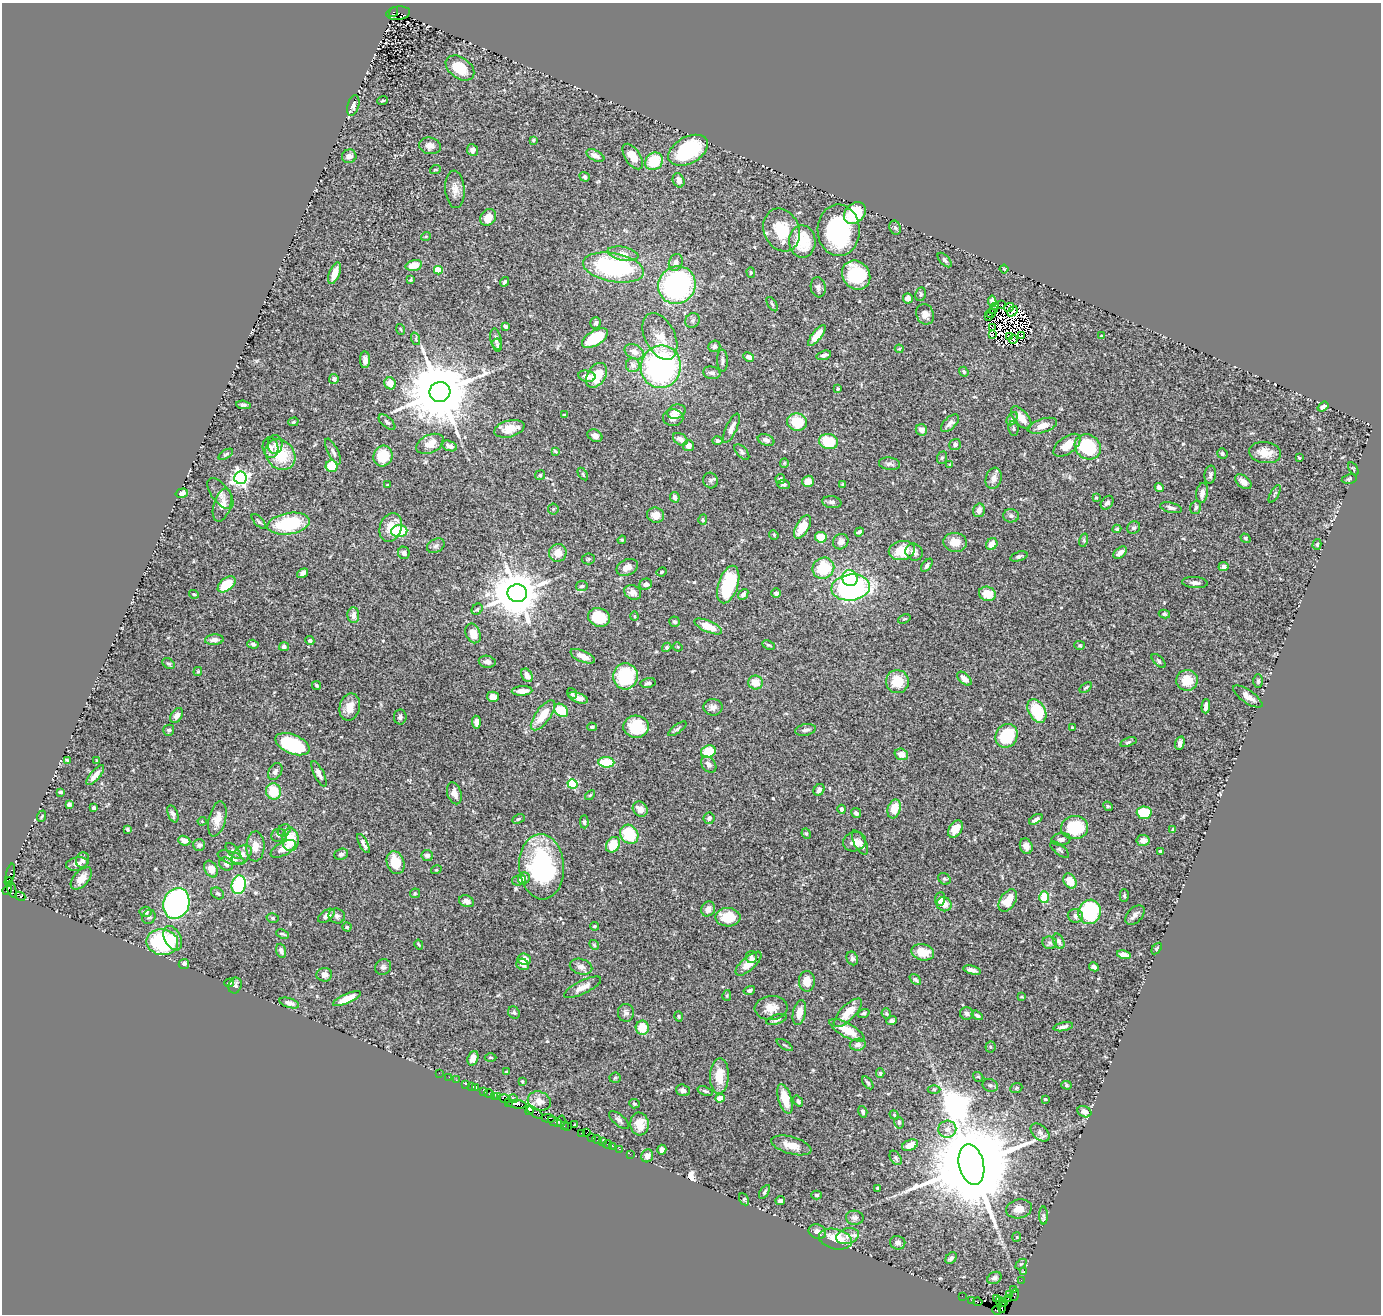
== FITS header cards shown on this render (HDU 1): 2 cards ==
NAXIS1  =                 1379
NAXIS2  =                 1312

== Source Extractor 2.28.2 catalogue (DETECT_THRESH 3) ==
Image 1379 x 1312 px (HDU 1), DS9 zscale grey, 1 PNG px = 1 image px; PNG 1383 x 1316 px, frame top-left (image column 1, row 1312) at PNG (2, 3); each listed source drawn as its Kron ellipse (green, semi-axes under 4 px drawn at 4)
Background 0.91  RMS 0.026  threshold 0.0778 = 3 sigma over >= 5 px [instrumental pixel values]
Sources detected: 555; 12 with non-positive FLUX_AUTO (blend fragments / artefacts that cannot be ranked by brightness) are neither listed nor drawn; of the other 543, the 500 brightest by FLUX_AUTO listed and drawn (43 fainter detections omitted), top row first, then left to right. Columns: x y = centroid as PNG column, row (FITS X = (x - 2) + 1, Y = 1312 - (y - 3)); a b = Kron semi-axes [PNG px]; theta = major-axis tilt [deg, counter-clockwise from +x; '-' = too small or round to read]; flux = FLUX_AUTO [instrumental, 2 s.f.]
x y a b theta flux
394 12 5 3 - 360
398 13 12 6 7 730
460 68 16 10 -36 45
383 100 5 4 - 2.1
353 105 10 5 74 6.2
533 140 4 3 - 2.1
430 146 11 8 -13 11
472 150 6 5 - 10
688 150 21 13 29 170
595 155 10 5 -26 9.2
349 156 7 6 - 8.6
633 156 14 7 -56 28
654 161 9 8 - 54
435 170 5 3 - 1.6
585 177 5 4 - 3.1
679 180 7 5 -66 10
455 189 19 9 -85 15
855 213 12 9 45 90
488 217 9 7 53 19
895 228 7 5 -69 3.5
782 230 22 17 -67 61
839 230 26 21 -89 190
426 236 5 3 - 1.7
802 241 16 13 -88 62
623 254 15 6 -11 12
945 260 9 4 -46 4
676 262 9 7 69 7.5
414 265 8 5 14 25
613 267 31 14 -10 210
1004 269 4 2 - 1.6
438 270 4 4 - 44
751 272 5 4 - 2.2
335 273 11 5 69 21
856 275 15 13 -50 110
411 280 3 2 - 1.9
504 282 5 3 - 3.1
677 285 19 18 - 290
818 287 10 7 -81 6.7
921 294 7 5 79 3.7
908 298 5 5 - 6.5
992 301 5 4 - 5.3
772 304 8 3 -57 3
1002 305 3 2 - 1.9
995 307 3 2 - 2.3
1009 307 5 3 - 1.9
993 310 2 2 - 2.4
1013 311 6 2 52 2.2
991 313 5 3 - 6.2
925 314 10 8 -67 11
989 317 3 2 - 2.2
693 320 8 7 - 4.8
596 323 6 5 - 3.8
505 326 4 3 - 9.4
992 328 3 2 - 2.3
400 329 5 3 - 1.7
992 334 4 2 - 2.5
817 335 13 4 51 18
1022 335 3 2 - 1.7
660 336 25 15 -63 29
1101 336 4 3 - 2.3
1009 337 4 3 - 3.8
595 338 14 7 32 57
416 339 6 4 -72 3.1
496 339 11 5 -78 8
1013 339 5 4 - 1.6
497 345 6 4 -80 3.6
714 346 6 5 - 4.3
899 349 4 4 - 1.7
634 352 10 7 -26 12
824 355 7 4 16 6.5
749 357 5 4 - 8
365 360 8 5 90 6.6
722 360 11 5 -88 5.7
633 365 7 7 - 8.5
661 367 21 20 - 410
964 372 5 4 - 3
712 373 9 6 -12 7
596 375 13 9 57 48
587 376 8 5 -10 12
334 379 5 5 - 5.4
390 383 6 5 - 21
838 389 3 2 - 1.6
440 392 10 10 - 21000
243 405 7 4 -5 3.6
1323 407 6 4 36 5.7
676 412 9 7 19 15
564 415 3 3 - 2
673 418 10 8 -3 12
1021 418 13 7 -50 18
1012 419 7 5 61 3.5
293 422 5 4 - 2.4
387 422 10 5 -41 4.4
797 422 10 8 -11 52
950 423 11 6 44 7.1
1042 426 15 7 17 17
731 428 16 5 66 11
1013 428 7 5 -80 3.3
509 429 15 8 15 25
921 430 6 5 - 10
595 436 8 6 -31 8.7
680 439 8 5 -32 10
766 440 8 5 -21 6.2
717 441 5 4 - 4.8
829 441 9 7 -10 69
275 444 9 7 87 6.1
430 444 14 9 25 21
955 445 6 5 - 4.3
1067 445 16 8 36 23
449 446 8 5 -21 7.8
688 446 5 5 - 11
270 447 10 8 -79 7.8
1088 447 13 12 - 96
333 451 14 5 -62 6.3
555 451 4 4 - 2.3
742 452 9 5 -47 4.1
1222 453 5 5 - 3.1
1265 453 16 10 -7 22
226 454 8 3 31 2.4
280 455 16 14 -48 62
383 456 10 9 - 49
942 458 6 5 - 2.8
1299 458 3 2 - 1.9
784 463 4 4 - 1.8
889 464 10 6 -8 5.8
950 465 4 3 - 1.7
332 466 6 6 - 51
1353 469 7 3 -59 1.7
583 474 7 3 -55 2.2
540 475 5 5 - 2.5
1210 475 9 5 80 4.9
240 478 6 6 - 640
994 478 11 8 72 11
780 479 5 5 - 4.1
1349 479 7 4 11 2.9
710 480 8 7 - 4.3
808 481 6 5 - 15
1243 482 9 6 -40 15
784 484 6 4 -5 3.7
387 485 3 3 - 1.6
842 485 3 3 - 2.5
1159 488 5 4 - 8
182 493 6 4 15 6.3
220 493 18 8 -53 8.6
1202 493 10 6 81 10
1275 494 9 3 61 2.5
675 497 5 4 - 7.3
1096 497 4 3 - 2.4
832 502 9 6 -9 5.1
1107 503 7 5 51 5.9
222 505 17 8 73 14
1196 507 7 5 71 4.5
1171 508 11 5 -15 5.9
553 509 5 5 - 2.2
979 510 7 5 75 8.5
656 515 8 7 - 13
1011 516 8 7 - 5.6
703 520 5 4 - 2.2
259 521 9 3 -47 3.2
289 524 21 10 9 110
391 527 15 11 71 27
802 527 13 6 60 33
1134 528 7 6 - 4.5
1117 529 4 4 - 2.3
399 531 8 6 2 84
859 532 5 4 - 5
774 535 5 4 - 1.6
821 537 6 5 - 34
1245 538 5 4 - 2.4
622 540 4 4 - 1.9
1084 540 7 4 73 3.1
841 542 8 7 - 10
955 542 12 9 -7 20
992 544 6 5 - 19
1317 544 5 4 - 2.5
436 546 9 6 29 5.1
902 551 13 9 9 46
914 552 9 8 - 7
404 553 6 5 - 6
558 553 9 8 - 18
1120 553 8 5 40 9.4
1019 556 9 4 18 3.9
588 559 6 5 - 2.7
927 565 7 4 53 4.1
627 567 11 8 25 14
1223 567 5 4 - 6.9
823 568 11 10 - 70
662 572 5 3 - 2.3
303 573 6 4 35 6.6
850 578 8 7 - 52
1195 583 13 5 -4 7.1
227 584 10 6 39 47
646 584 6 5 - 7.1
728 584 19 10 72 110
582 586 6 5 - 4.4
851 587 19 13 6 420
633 592 9 7 -26 8.5
517 593 10 9 - 9300
776 593 5 5 - 5.3
194 594 5 3 - 2.2
743 594 6 4 50 6.5
987 594 8 7 - 32
477 609 6 5 - 2.2
1164 614 5 4 - 2.4
353 615 8 6 -87 9.6
634 616 4 4 - 2.1
599 617 11 9 -20 60
904 619 6 4 23 2.1
675 622 5 5 - 4.6
708 626 15 5 -23 33
473 633 10 7 -67 17
214 640 9 5 6 8.3
310 641 4 4 - 3.3
253 644 6 4 -17 3.3
768 645 6 4 -25 2.6
1080 645 5 4 - 2.5
284 647 5 4 - 4.8
667 647 5 4 - 2.7
678 647 5 4 - 2
583 656 13 5 -23 13
1159 661 8 4 -43 3.2
487 662 8 6 -11 7
168 664 7 5 -35 3.4
198 672 4 4 - 2.4
527 675 7 5 -60 10
625 676 13 12 - 90
964 679 8 5 -43 11
1187 680 11 10 - 35
1258 681 7 5 -90 2.9
897 682 11 11 - 39
648 683 7 5 13 4.4
755 683 7 7 - 22
316 685 5 4 - 2.5
1086 688 7 3 35 2.4
522 691 10 4 4 13
572 693 5 4 - 3.3
493 697 6 5 - 13
1248 697 17 6 -35 13
578 698 10 5 -20 12
1206 706 7 4 86 6.2
350 707 14 10 78 21
713 707 9 8 - 8.8
561 710 8 5 -40 52
1037 711 13 8 -60 77
177 715 8 5 55 9.1
543 715 18 7 54 36
400 717 7 6 - 4.6
476 722 6 4 -86 9.3
592 727 4 3 - 2.9
636 727 13 11 -3 55
1072 727 3 2 - 1.7
677 729 11 4 36 3.9
169 730 5 5 - 4.6
805 730 10 5 11 5.9
1007 736 12 10 59 97
1128 742 8 4 19 3.4
1180 743 7 4 75 6.1
292 744 18 9 -23 140
708 752 7 6 - 52
901 754 7 5 -20 14
67 760 3 3 - 2.1
97 761 4 3 - 2.5
606 762 8 5 -5 65
709 764 9 6 -49 7.8
275 772 9 6 60 6.5
319 774 14 5 -64 8.2
95 775 12 4 49 12
572 784 5 5 - 110
819 790 6 5 - 5.7
273 791 8 7 - 48
61 792 4 3 - 2.5
454 793 11 7 -72 9.7
590 795 6 3 43 2
69 804 4 4 - 3.9
1108 806 5 4 - 2.1
94 808 3 3 - 7.9
640 809 8 6 -44 15
842 809 4 4 - 5
894 809 9 6 73 32
856 813 5 4 - 6
1144 813 7 6 - 52
173 814 9 5 -68 6.2
42 816 6 3 70 1.7
709 818 6 5 - 5
217 819 18 8 76 19
518 819 6 4 27 2.5
1036 819 7 4 33 5.8
202 821 4 4 - 1.7
584 822 6 4 -88 3
1075 828 13 11 8 88
127 829 4 3 - 2.7
955 829 9 6 55 17
284 830 7 5 38 3.5
1173 830 3 3 - 2.6
629 834 10 8 -53 75
806 834 5 4 - 2.5
279 835 8 6 6 4.2
290 839 11 8 -90 45
1061 839 10 6 8 5.9
1143 840 6 5 - 13
184 841 6 4 -22 13
855 842 12 9 20 12
860 843 13 6 -62 8.7
364 844 11 3 -61 6.1
199 845 6 6 - 5.1
613 845 8 6 56 38
255 846 15 9 88 17
1026 846 8 6 -71 9.4
283 849 14 6 29 15
1060 850 11 5 -40 4.4
233 851 10 5 -47 4.3
1160 851 3 3 - 2.1
242 854 11 7 42 13
341 854 7 5 22 4.9
427 856 6 5 - 6.3
231 858 14 6 -19 16
82 860 8 6 66 5.7
395 863 12 8 -70 35
77 864 11 6 11 7.9
226 864 7 6 - 5.1
542 867 33 22 -86 240
211 869 9 6 -62 15
436 870 5 3 - 1.5
10 874 10 4 78 200
81 878 13 7 48 15
524 878 6 5 - 6.6
944 879 6 5 - 3.2
519 880 7 5 17 4.2
1070 881 8 6 -60 25
9 882 4 4 - 59
239 885 9 7 76 120
7 890 5 2 - 55
12 890 9 4 -71 160
218 893 7 5 -39 3.7
415 893 5 4 - 2.1
1124 895 6 4 -89 2.7
20 896 5 3 - 200
1044 897 6 5 - 46
940 899 7 5 85 10
467 901 8 5 -20 7.6
1008 901 12 7 57 36
176 903 16 13 70 370
944 904 7 7 - 16
708 909 8 6 56 9.3
146 912 6 5 - 4.6
1090 912 12 11 - 130
1135 915 11 7 46 6.6
326 916 9 5 36 9.2
337 916 8 7 - 6.1
1075 916 7 7 - 6.8
149 917 7 6 - 4.1
728 917 12 9 -3 36
273 918 6 5 - 2.7
594 926 4 3 - 2.4
347 927 4 4 - 2.2
283 934 6 2 -23 2.3
173 938 13 8 -63 17
1059 941 8 5 -63 6.8
162 942 16 13 -10 140
1050 943 7 6 - 4.5
419 945 5 3 - 1.9
594 945 5 4 - 2.1
1157 949 6 4 53 2
281 951 7 4 -72 5.7
923 952 11 8 -13 29
1124 955 7 4 -16 12
751 957 6 5 - 5.3
852 958 7 5 -66 4.3
524 959 6 5 - 20
184 964 5 5 - 6.3
523 964 6 5 - 8.8
748 964 16 6 42 23
383 967 8 7 - 5.2
581 967 11 7 -15 8.5
1094 967 5 3 - 6.7
972 970 9 4 -14 6.7
324 975 8 6 5 9.7
915 980 6 4 -42 3.1
807 981 10 8 89 20
229 983 5 3 - 3
235 986 8 6 69 5.7
583 987 20 6 26 16
749 990 6 4 15 5.4
727 995 5 4 - 1.8
1022 997 3 3 - 1.7
347 999 15 5 24 34
289 1003 10 4 -18 6.8
771 1008 16 12 5 20
514 1013 6 5 - 3.1
626 1013 9 8 - 6.5
799 1013 13 6 77 15
848 1013 19 7 46 23
864 1013 6 4 19 3.4
886 1014 5 5 - 2.5
967 1014 7 6 - 4.9
977 1015 6 4 -33 3.4
678 1016 5 4 - 2
776 1019 11 4 18 5
891 1021 5 4 - 5.6
1063 1027 10 4 12 6.6
642 1028 7 6 - 34
847 1030 20 7 -29 34
785 1045 9 3 -33 2.4
858 1045 8 6 9 8
990 1047 5 5 - 2.7
490 1057 6 3 -1 1.6
473 1058 7 5 71 11
507 1072 3 3 - 2.7
439 1073 2 2 - 17
880 1073 5 4 - 2.4
719 1076 17 9 88 30
449 1077 2 2 - 4.2
978 1077 5 4 - 2.3
615 1078 5 5 - 2.4
456 1080 2 2 - 7.2
522 1082 3 2 - 2
868 1083 7 4 -54 2.9
465 1084 3 2 - 50
990 1085 8 6 -23 4.4
1066 1085 5 4 - 2.4
471 1086 2 2 - 12
476 1088 3 3 - 67
1016 1088 6 5 - 2.5
934 1089 6 4 0 2.5
683 1090 7 5 -18 6.4
705 1091 8 3 -19 3.2
484 1092 4 3 - 27
489 1094 5 3 - 100
494 1096 3 2 - 42
498 1097 3 3 - 43
720 1098 4 4 - 18
505 1099 6 3 -17 180
513 1099 5 4 - 2.7
785 1099 15 6 -73 39
1045 1099 3 3 - 3
539 1101 12 9 -18 13
798 1101 6 4 -53 3.6
508 1102 3 2 - 51
517 1104 10 3 -7 270
634 1104 5 4 - 2.9
529 1110 4 2 - 58
535 1112 9 3 -35 210
863 1112 6 4 -72 4.5
1084 1112 7 5 -24 9.3
894 1115 5 3 - 2
548 1118 7 3 -3 240
619 1120 12 5 -40 5.5
561 1121 6 2 76 40
555 1122 8 3 -27 98
899 1122 6 4 -75 3
639 1124 11 9 -85 22
574 1125 3 2 - 1.8
564 1126 3 3 - 42
568 1127 3 3 - 61
947 1129 9 8 - 10
586 1132 3 2 - 38
1040 1132 11 7 -41 7
581 1133 3 2 - 41
592 1137 3 2 - 21
597 1140 5 3 - 68
603 1142 3 3 - 80
607 1144 4 2 - 44
791 1145 20 8 -15 21
910 1145 8 5 23 15
613 1146 2 2 - 32
619 1149 2 2 - 41
662 1150 5 4 - 8.9
630 1154 2 2 - 24
647 1156 6 6 - 10
896 1158 8 5 -57 3.7
971 1165 20 12 -77 52000
877 1188 4 3 - 1.7
764 1192 8 4 57 3.1
816 1195 5 4 - 2.9
744 1199 6 4 -60 2.8
780 1201 5 3 - 5.5
1019 1209 13 9 12 18
1043 1215 9 4 -89 3.9
855 1218 9 7 -10 6
817 1232 9 7 -24 9.6
848 1236 11 7 16 13
1017 1237 5 4 - 1.9
835 1239 17 10 -13 42
898 1243 7 6 - 6.7
951 1258 6 5 - 4.8
1021 1264 6 4 42 2.2
1024 1271 2 2 - 18
994 1278 7 6 - 5.2
1021 1280 2 2 - 11
1014 1290 3 2 - 15
1010 1295 3 2 - 56
1015 1295 6 2 72 95
962 1296 2 2 - 15
996 1298 3 2 - 16
1008 1298 3 2 - 47
972 1300 3 2 - 28
999 1300 4 3 - 88
978 1302 5 3 - 80
1004 1302 3 3 - 200
1002 1307 6 3 87 170
996 1310 4 3 - 37
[43 fainter detections neither listed nor drawn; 12 non-positive-flux detections neither listed nor drawn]